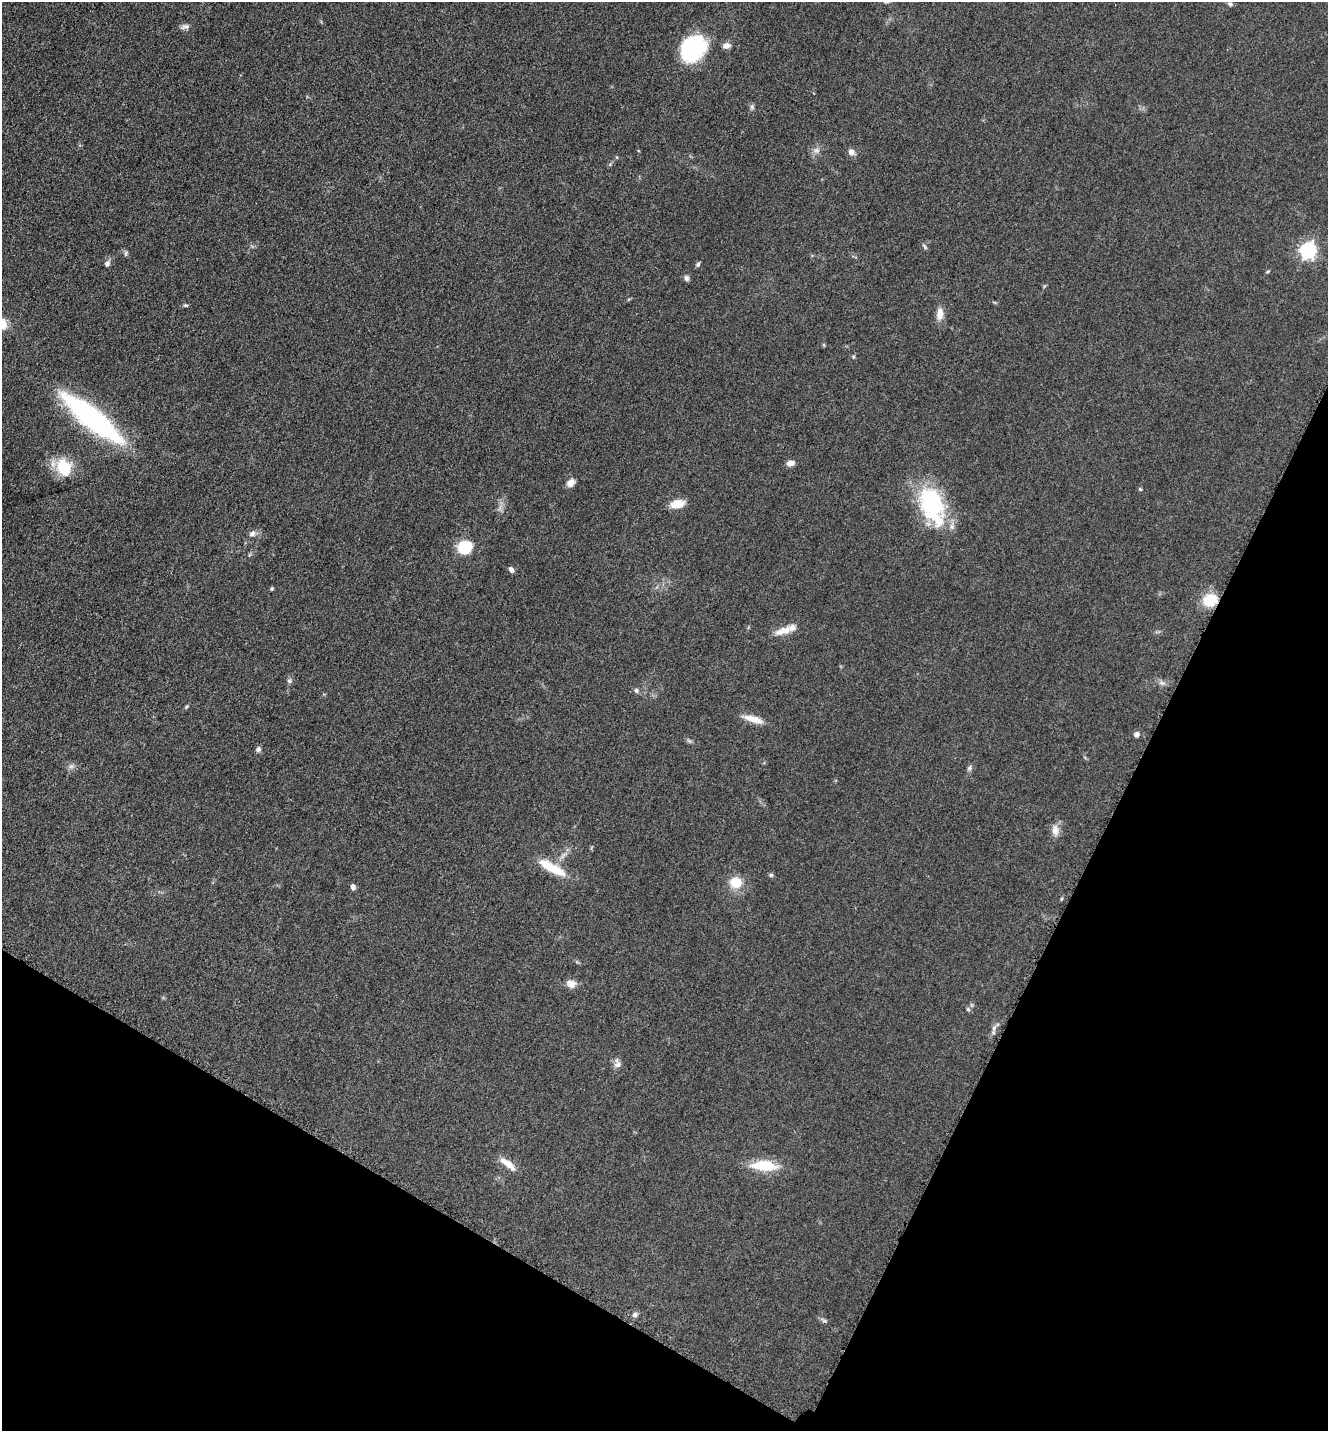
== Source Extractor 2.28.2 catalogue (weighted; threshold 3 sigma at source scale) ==
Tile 15 of 4 x 4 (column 3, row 4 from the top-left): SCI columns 2949-4274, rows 42-1470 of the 5806 x 5775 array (HDU 1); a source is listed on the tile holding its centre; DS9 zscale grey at full resolution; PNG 1330 x 1433 px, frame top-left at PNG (2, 2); no overlay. Shown black and unused: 25% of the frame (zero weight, under 3 of 5 exposures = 4% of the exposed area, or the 3 px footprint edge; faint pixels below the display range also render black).
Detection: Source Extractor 2.28.2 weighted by HDU 2 'WHT'; one run over the whole footprint, this tile lists its part. Background 0.0634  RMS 0.006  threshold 0.027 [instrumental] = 3 sigma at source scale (4.5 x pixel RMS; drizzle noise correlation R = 1.50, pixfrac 1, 0.05/0.05 arcsec/px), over >= 5 px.
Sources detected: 54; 1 too faint to see at this stretch — not listed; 3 inside a brighter listed object's ellipse — not listed separately; the other 50 listed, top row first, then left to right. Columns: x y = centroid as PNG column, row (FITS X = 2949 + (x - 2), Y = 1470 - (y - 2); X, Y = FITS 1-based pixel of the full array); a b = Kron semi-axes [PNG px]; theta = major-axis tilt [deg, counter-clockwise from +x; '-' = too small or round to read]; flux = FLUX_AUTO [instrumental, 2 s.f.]
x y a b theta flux
1230 4 7 6 - 1.3
185 26 13 6 9 2.2
726 45 9 7 5 3.1
693 47 26 21 48 61
752 107 7 5 -78 1.3
816 150 9 6 1 2.3
851 152 9 7 -49 2.8
925 246 10 3 -50 0.99
1308 250 7 6 - 170
107 263 8 6 67 1.9
698 264 6 5 - 1.1
1268 271 5 3 - 0.63
686 278 7 5 -66 1.6
186 305 7 4 -18 0.84
940 314 17 8 86 5.1
853 357 5 3 - 0.68
92 418 69 17 -39 120
790 463 9 6 12 3.1
64 468 22 17 -66 19
571 483 11 8 45 3.7
1140 489 5 4 - 0.7
932 502 37 28 -63 57
677 504 17 10 8 7.8
252 534 9 7 41 2.3
465 547 15 13 17 20
511 570 7 5 -56 1.9
272 589 5 4 - 0.74
1210 600 10 9 - 21
784 631 25 9 15 7.8
289 681 6 5 - 1.1
1162 683 7 5 -43 1.6
636 690 7 6 - 1.4
186 707 5 4 - 0.72
753 719 24 7 -16 7.6
1136 734 7 6 - 2.1
258 749 8 6 75 1.6
969 768 8 6 48 1.4
1055 830 16 9 -86 4.4
552 867 37 10 -29 16
771 875 5 5 - 1
736 882 13 12 - 12
353 887 5 4 - 2.4
571 984 13 10 -9 4.2
968 1009 6 5 - 0.88
994 1028 8 4 54 1.6
617 1064 12 9 -73 3.1
508 1164 22 7 -37 7.2
764 1166 26 10 -3 22
635 1315 6 6 - 1.6
824 1320 9 4 -26 1.3
Overlapping masked pixels (flux is a lower limit): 1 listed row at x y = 1210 600